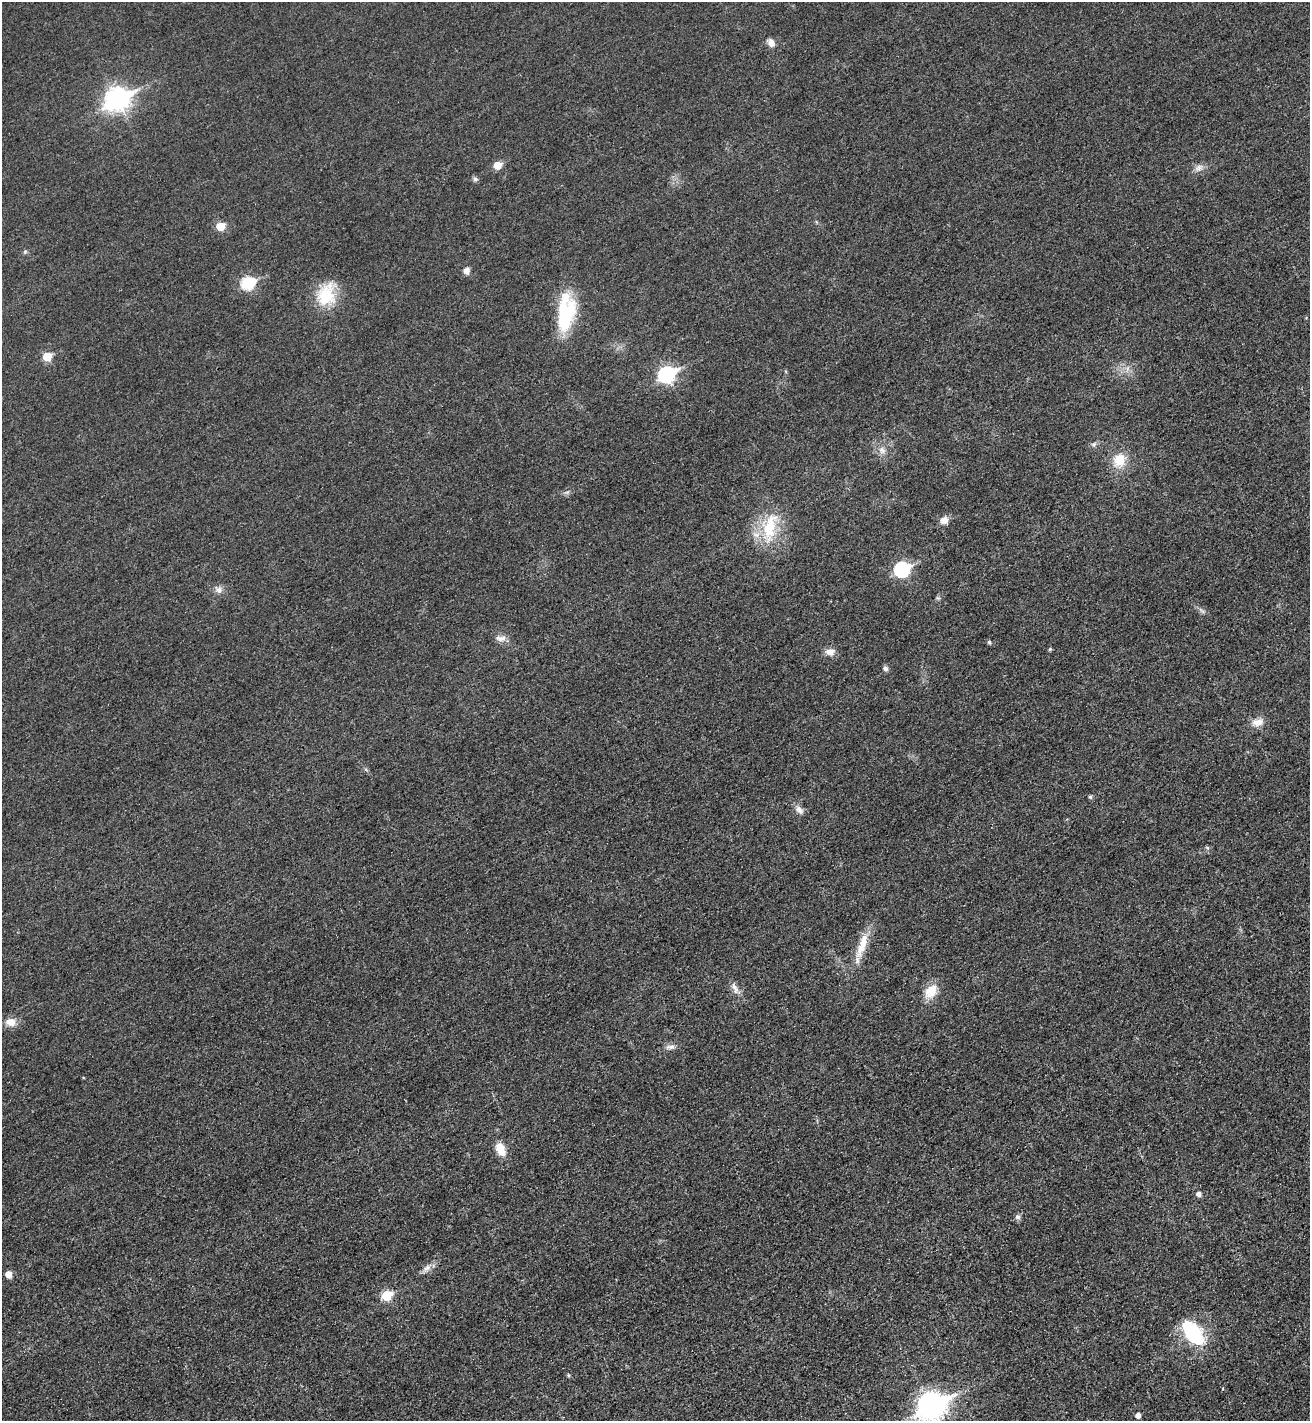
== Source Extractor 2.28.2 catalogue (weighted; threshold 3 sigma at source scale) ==
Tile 6 of 4 x 4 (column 2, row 2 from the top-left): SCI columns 1480-2787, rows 2863-4281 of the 5715 x 5722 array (HDU 1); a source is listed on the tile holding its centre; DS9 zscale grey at full resolution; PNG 1312 x 1423 px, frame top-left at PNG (2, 2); no overlay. Shown black and unused: <1% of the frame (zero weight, under 3 of 4 exposures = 2% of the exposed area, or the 3 px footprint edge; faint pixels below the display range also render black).
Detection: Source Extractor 2.28.2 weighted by HDU 2 'WHT'; one run over the whole footprint, this tile lists its part. Background 0.0165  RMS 0.0058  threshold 0.026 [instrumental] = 3 sigma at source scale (4.5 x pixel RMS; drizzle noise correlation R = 1.50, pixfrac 1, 0.05/0.05 arcsec/px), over >= 5 px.
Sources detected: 44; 1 inside a brighter listed object's ellipse — not listed separately; the other 43 listed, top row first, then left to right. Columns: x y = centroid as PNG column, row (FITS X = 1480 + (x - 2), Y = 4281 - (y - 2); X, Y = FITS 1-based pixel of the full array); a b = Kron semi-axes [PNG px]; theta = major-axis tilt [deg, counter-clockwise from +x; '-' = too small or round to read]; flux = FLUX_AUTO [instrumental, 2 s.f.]
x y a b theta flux
771 43 10 8 -59 3.6
117 99 10 8 26 360
498 165 6 6 - 9.9
1199 168 13 8 32 3.3
475 179 7 5 -3 1.4
220 226 6 5 - 15
25 252 6 5 - 0.94
466 270 9 7 80 2.7
248 283 7 6 - 52
326 295 30 23 74 22
566 315 43 21 78 35
47 357 6 5 - 16
667 374 8 7 - 130
1094 444 8 5 25 1.4
882 450 11 9 -52 3.5
1119 460 16 14 58 12
944 520 10 8 31 4.2
770 527 40 17 78 26
902 569 8 7 - 86
218 590 10 8 -50 2.9
501 638 15 7 -3 3.4
989 642 5 4 - 1.1
1050 649 4 4 - 0.82
830 652 11 8 2 4
885 668 6 6 - 1.7
1258 722 17 10 11 5
1090 797 5 4 - 1
799 809 13 7 -57 2.9
862 945 39 9 71 12
735 988 18 6 -67 3.4
931 991 15 11 57 12
11 1022 11 10 - 5.6
670 1047 13 6 8 2.7
500 1149 15 10 -64 8.2
1199 1194 6 5 - 2.1
1018 1217 7 6 - 1.6
427 1268 13 7 39 3.3
8 1274 6 5 - 5.9
387 1295 6 6 - 25
1193 1332 26 14 -51 43
569 1375 5 4 - 0.76
931 1406 12 9 28 580
1138 1415 4 4 - 3.2
Isophote crosses this tile's border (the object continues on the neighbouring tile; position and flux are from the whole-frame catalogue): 1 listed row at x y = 931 1406